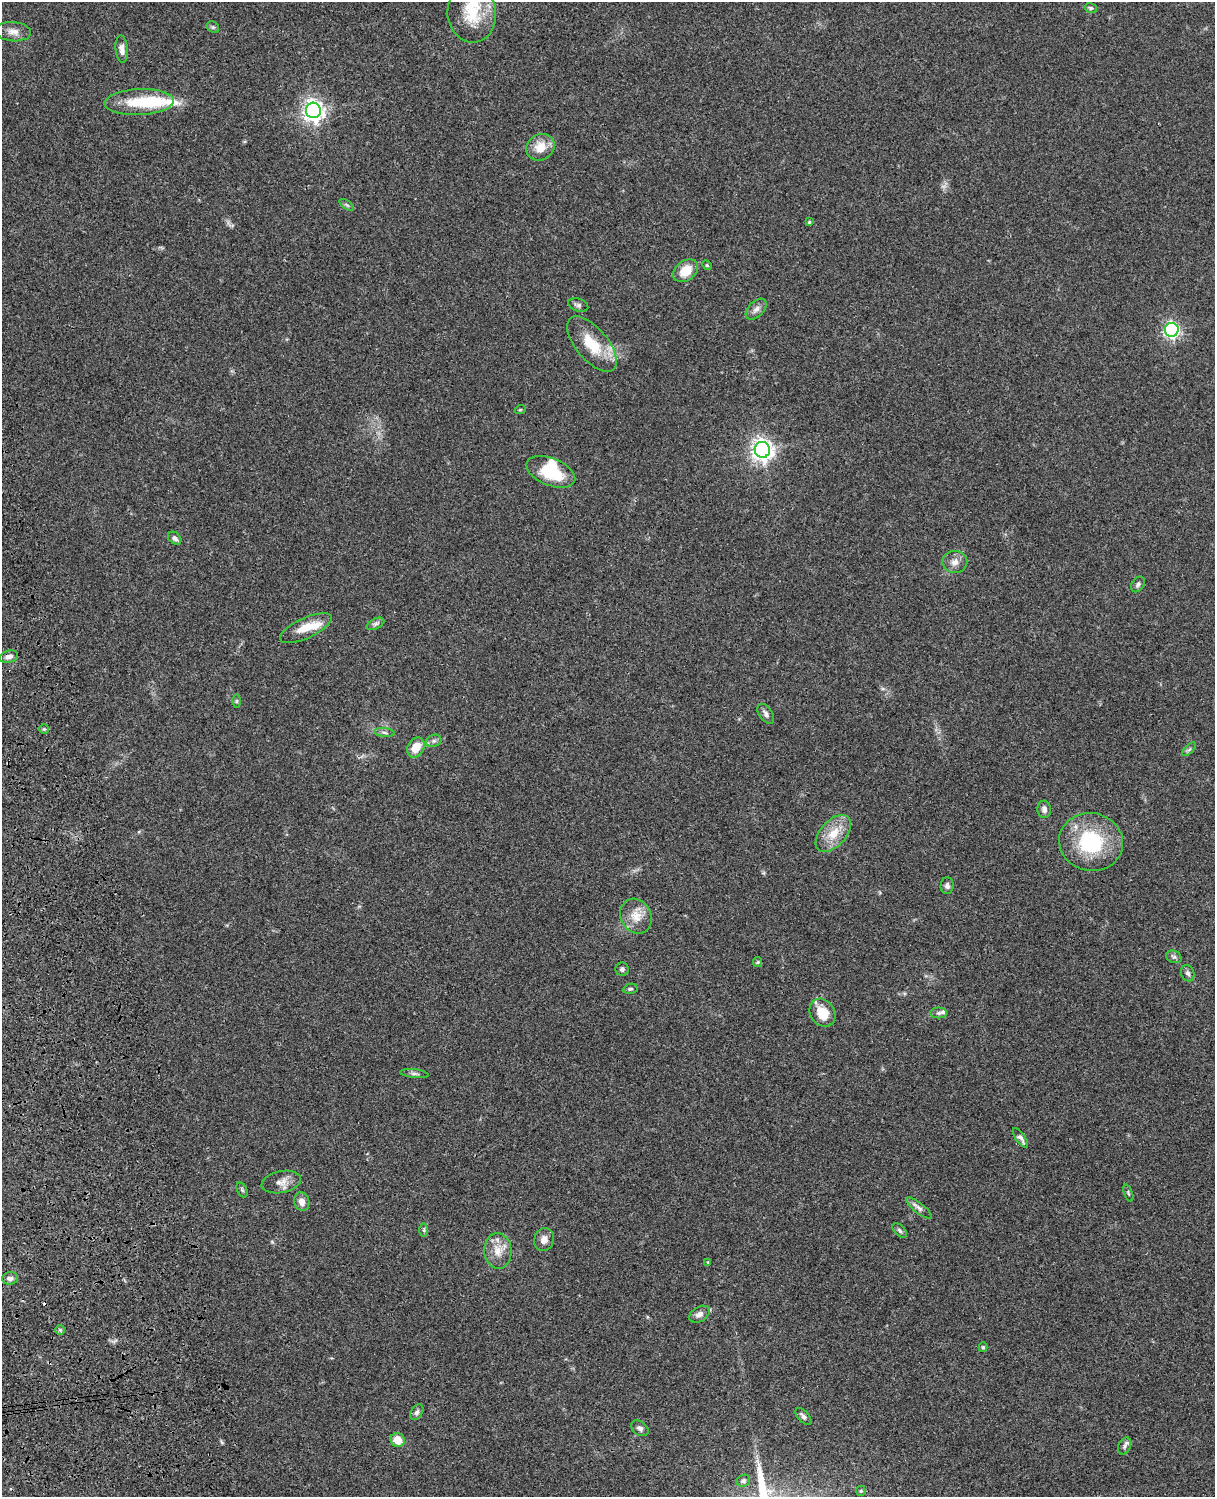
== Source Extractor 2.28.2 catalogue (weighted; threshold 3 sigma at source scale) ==
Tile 7 of 4 x 3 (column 3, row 2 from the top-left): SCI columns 2545-3757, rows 1773-3267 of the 5087 x 4926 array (HDU 1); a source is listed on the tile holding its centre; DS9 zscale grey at full resolution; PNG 1217 x 1499 px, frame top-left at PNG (2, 2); each listed source drawn as its Kron ellipse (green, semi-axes under 4 px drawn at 4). Shown black and unused: <1% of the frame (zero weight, under 3 of 4 exposures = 6% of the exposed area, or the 3 px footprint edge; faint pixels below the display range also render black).
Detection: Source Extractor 2.28.2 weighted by HDU 2 'WHT'; one run over the whole footprint, this tile lists its part. Background 0.076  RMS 0.0057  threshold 0.0257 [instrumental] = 3 sigma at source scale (4.5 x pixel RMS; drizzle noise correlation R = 1.50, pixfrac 1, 0.05/0.05 arcsec/px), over >= 5 px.
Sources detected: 75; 2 inside a brighter object's white glare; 1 cosmic-ray / hot-pixel residue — neither listed nor drawn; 5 inside a brighter listed object's ellipse — not listed separately; the other 67 listed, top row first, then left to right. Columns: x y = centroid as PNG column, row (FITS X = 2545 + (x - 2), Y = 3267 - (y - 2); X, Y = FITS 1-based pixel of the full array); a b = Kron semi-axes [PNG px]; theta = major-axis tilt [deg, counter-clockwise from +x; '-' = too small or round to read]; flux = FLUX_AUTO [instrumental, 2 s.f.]
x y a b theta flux
1091 8 6 4 -14 0.92
472 13 29 24 -84 21
213 27 6 5 - 0.93
13 32 18 9 -5 4.3
122 49 14 6 -84 3.2
139 102 35 13 2 20
313 110 8 7 - 350
540 147 15 13 32 8.6
347 205 8 4 -35 0.97
809 222 4 3 - 0.66
707 265 5 4 - 0.69
686 271 14 9 37 10
578 305 10 6 -18 1.6
756 309 13 7 45 2.7
1172 330 7 7 - 150
592 344 33 16 -50 19
520 410 6 3 19 0.56
762 450 8 7 - 390
551 472 26 13 -22 22
175 538 7 5 -42 1.7
955 562 12 11 - 4.1
1138 584 8 6 55 1.6
375 624 9 5 27 1.5
306 628 28 10 25 11
9 657 9 6 13 2.5
236 701 6 4 89 0.77
766 714 11 6 -55 1.9
44 729 5 5 - 0.78
384 732 10 4 -6 1.5
434 741 8 6 20 1.6
416 747 10 8 60 9.4
1189 749 9 3 45 1.1
1044 809 9 7 -86 2.3
833 833 22 13 47 11
1091 842 32 29 -13 42
947 886 8 6 85 1.8
636 916 18 15 -59 8.2
1174 957 8 6 -25 1.4
758 962 5 4 - 0.63
622 969 6 6 - 1.5
1188 973 8 6 -68 1.8
630 989 7 5 14 1
822 1013 15 12 -56 13
938 1013 8 5 0 1.4
414 1074 14 3 -6 1.5
1020 1138 11 4 -54 2
281 1182 20 11 12 5
242 1190 8 5 -65 0.96
1128 1193 9 3 -69 0.87
302 1202 9 7 -72 3.7
919 1208 16 5 -38 2.4
424 1230 6 4 -90 0.85
900 1230 9 5 -46 1.3
544 1240 11 9 70 3.8
498 1251 18 13 -86 8.2
708 1262 4 4 - 0.55
10 1278 8 6 3 2.2
699 1314 11 7 30 3.1
60 1330 5 5 - 0.89
983 1347 5 4 - 0.74
417 1412 8 5 57 1.6
803 1416 10 5 -49 1.9
640 1428 9 6 -37 1.8
398 1440 7 6 - 8.4
1125 1446 9 6 66 1.8
743 1481 7 5 25 1.3
861 1491 5 5 - 0.7